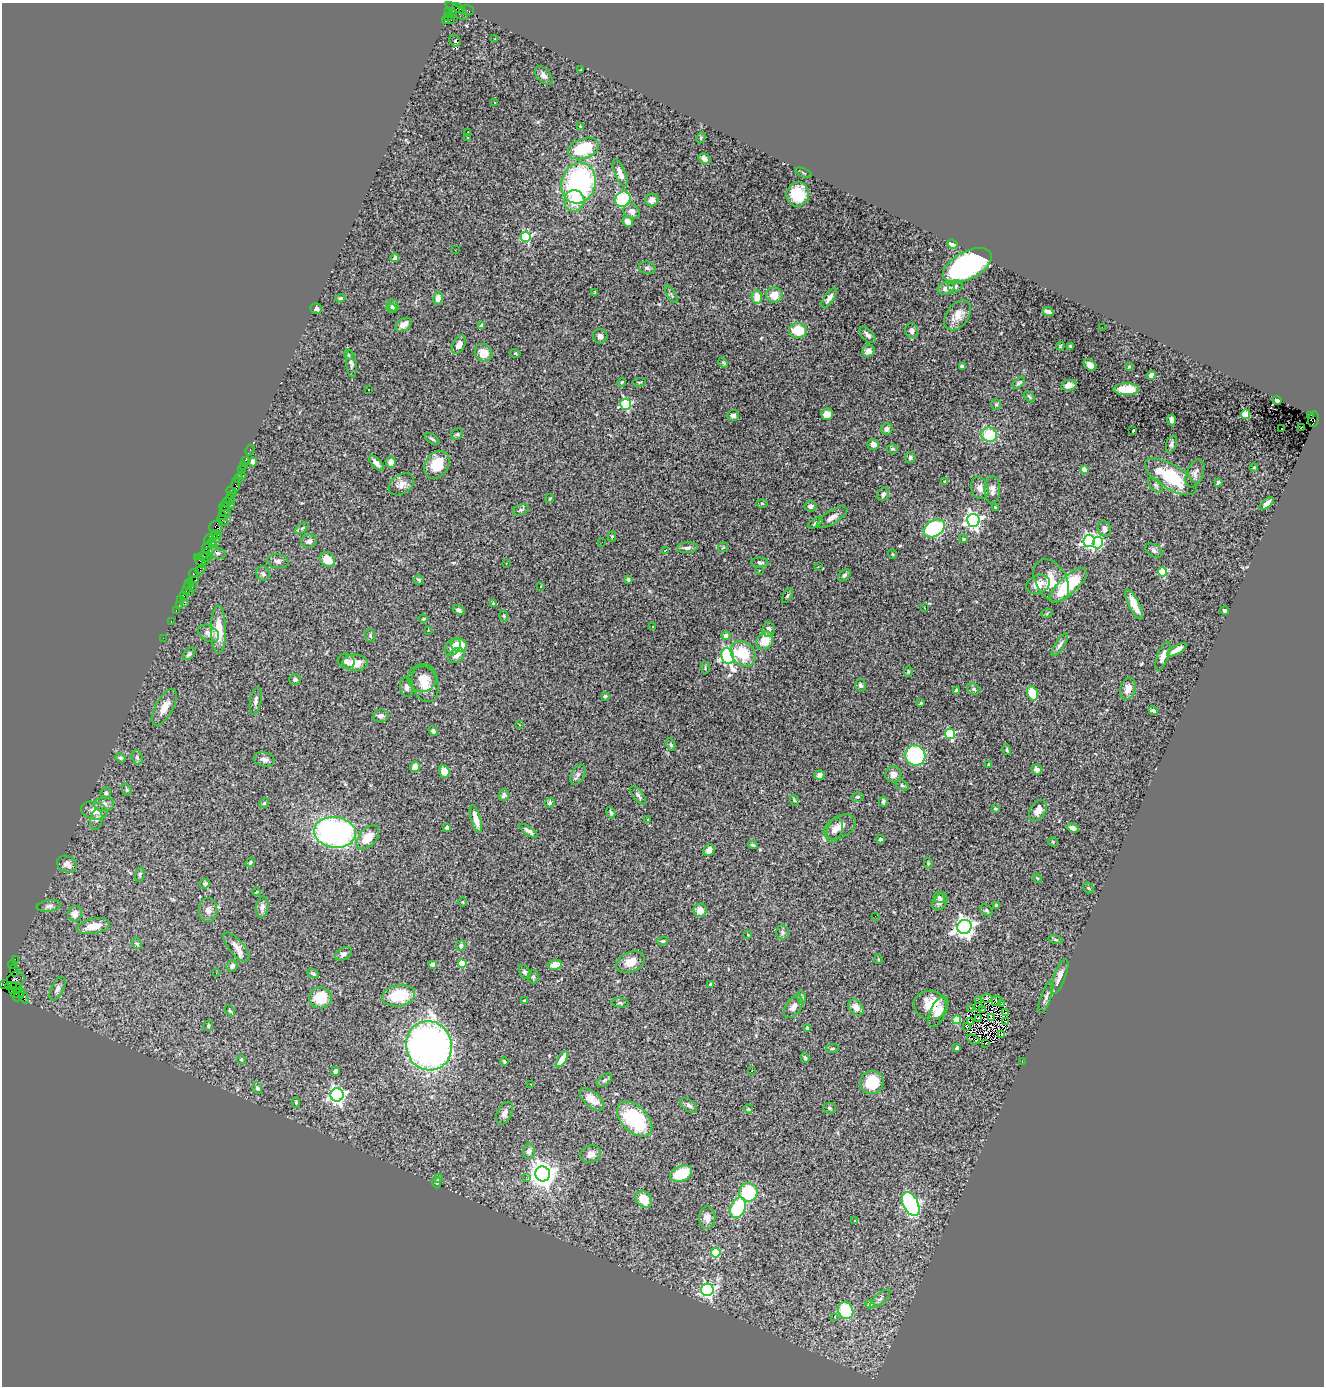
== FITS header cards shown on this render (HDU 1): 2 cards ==
NAXIS1  =                 1322
NAXIS2  =                 1384

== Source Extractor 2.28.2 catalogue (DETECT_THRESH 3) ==
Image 1322 x 1384 px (HDU 1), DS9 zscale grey, 1 PNG px = 1 image px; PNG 1326 x 1388 px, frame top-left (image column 1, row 1384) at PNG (2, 3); each listed source drawn as its Kron ellipse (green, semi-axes under 4 px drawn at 4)
Background 5.8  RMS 0.08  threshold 0.239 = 3 sigma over >= 5 px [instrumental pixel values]
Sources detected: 405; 1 with non-positive FLUX_AUTO (blend fragments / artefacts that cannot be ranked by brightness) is neither listed nor drawn; the other 404 listed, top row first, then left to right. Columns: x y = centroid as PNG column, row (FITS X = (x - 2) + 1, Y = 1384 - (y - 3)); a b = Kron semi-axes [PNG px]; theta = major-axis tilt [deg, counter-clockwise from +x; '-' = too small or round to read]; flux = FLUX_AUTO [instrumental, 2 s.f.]
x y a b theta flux
459 9 7 3 -31 660
467 10 7 5 -2 950
449 11 3 2 - 120
457 11 13 5 -38 2000
453 14 3 2 - 320
448 17 3 2 - 140
445 20 3 2 - 2200
451 20 2 2 - 78
495 39 3 2 - 7.3
455 41 6 5 - 2.2
581 70 2 2 - 3.5
544 75 11 6 -47 24
495 103 3 3 - 11
580 126 4 3 - 4.1
468 132 4 2 - 12
468 138 3 3 - 4.1
701 138 6 4 62 6.6
584 148 16 10 19 240
705 159 6 5 - 26
620 173 14 5 -68 37
803 173 9 3 -21 6.8
579 183 20 17 74 900
798 194 12 11 - 150
623 199 8 7 - 360
652 200 7 6 - 26
574 201 10 10 - 120
632 211 9 7 -35 32
628 222 5 4 - 32
526 237 5 5 - 430
952 244 5 4 - 57
455 250 2 2 - 8.7
395 258 4 4 - 14
967 265 26 13 28 1000
647 268 8 6 -8 15
955 286 7 6 - 16
946 288 8 6 12 25
595 292 4 4 - 4.5
671 294 10 4 -58 9.9
774 295 8 7 - 65
757 297 6 5 - 69
340 298 5 4 - 7
438 298 6 4 79 33
829 298 12 5 55 22
393 305 6 5 - 18
316 308 5 5 - 15
392 308 5 4 - 14
1048 312 6 4 -24 22
958 315 17 11 54 64
403 325 9 6 31 33
481 326 4 3 - 17
1102 327 2 2 - 21
798 331 9 7 -12 130
912 331 7 6 - 21
868 335 10 5 -45 20
600 336 7 7 - 23
459 345 9 6 61 34
1060 346 4 4 - 5.2
1070 346 3 2 - 6.1
868 351 6 5 - 36
483 353 9 8 - 61
515 353 5 3 - 5.1
349 355 5 3 - 5.1
723 363 5 4 - 6.6
351 364 14 5 -83 17
1090 365 7 5 -39 38
962 366 4 3 - 12
1129 367 4 3 - 5.8
1151 375 4 4 - 25
622 382 4 3 - 5
639 382 7 3 5 5
1019 383 7 4 45 11
1069 385 8 5 11 25
1126 389 12 6 0 120
369 390 3 2 - 14
1029 397 6 4 -46 7.3
1277 400 5 3 - 8.6
626 404 5 5 - 520
996 405 5 5 - 7.3
827 414 6 5 - 41
1246 414 4 4 - 190
1310 415 3 2 - 610
733 416 6 5 - 20
1314 419 8 5 81 2000
1172 420 5 4 - 24
1301 427 3 2 - 16
887 429 6 6 - 20
1281 429 3 3 - 66
1133 431 3 2 - 4.9
457 434 6 5 - 8.2
989 435 8 7 - 190
432 439 8 3 -36 9.1
873 444 6 5 - 35
1171 444 9 5 71 14
892 449 5 4 - 7.7
250 450 5 3 - 150
910 457 5 5 - 11
245 460 2 2 - 140
253 462 4 4 - 24
391 462 6 5 - 36
376 463 9 4 -47 32
243 465 2 2 - 64
437 465 15 11 56 120
1254 467 4 3 - 4.1
241 470 3 3 - 400
1084 470 4 3 - 75
1195 473 15 8 68 25
241 475 3 2 - 54
1171 477 29 12 -31 300
239 478 5 3 - 110
945 481 2 2 - 3.8
1218 482 4 3 - 15
401 484 14 9 33 37
236 485 7 3 -82 600
1156 485 9 5 -46 12
980 488 11 8 -69 35
992 490 14 7 90 30
231 492 5 3 - 700
883 494 7 5 61 18
230 495 3 2 - 350
230 499 6 3 67 650
550 499 4 2 - 4.3
226 502 4 3 - 470
762 503 6 4 -2 6.7
1267 504 9 4 40 21
232 505 3 3 - 780
811 506 6 5 - 20
224 507 5 3 - 330
995 507 4 3 - 4.7
521 510 8 5 20 12
225 512 6 5 - 930
222 515 3 2 - 680
832 517 17 6 32 36
973 520 6 6 - 1800
223 521 6 2 -33 160
815 523 8 4 34 9.8
216 527 7 6 - 2800
302 528 7 4 37 9.4
934 528 11 8 31 560
1104 529 8 6 -74 29
216 534 5 3 - 560
612 536 5 4 - 5.9
213 537 3 3 - 930
216 538 5 3 - 1100
209 539 6 3 71 1200
964 539 4 3 - 6.5
309 541 8 6 18 27
1089 541 6 5 - 1200
602 542 2 2 - 21
212 543 4 3 - 350
1098 543 6 5 - 460
207 547 6 4 53 820
723 547 5 4 - 6.8
687 548 10 5 5 16
665 550 3 2 - 4.5
1154 551 9 6 -33 16
206 552 12 3 34 1100
217 553 8 5 -18 14
892 554 5 3 - 4.4
205 558 6 2 -5 1200
327 560 8 7 - 76
200 561 7 3 -55 340
205 561 2 2 - 1300
278 561 11 7 -10 17
760 562 8 5 -5 13
506 563 3 3 - 4.3
818 566 3 2 - 3.4
201 570 5 2 - 590
759 570 3 2 - 4
1162 572 4 4 - 250
194 573 5 3 - 490
263 574 7 6 - 14
844 575 7 5 45 11
628 579 4 3 - 11
196 580 3 3 - 560
419 580 5 4 - 7.5
1051 581 23 15 -59 120
189 584 5 3 - 590
1038 584 12 8 21 71
1068 585 24 9 42 270
541 586 3 3 - 12
192 587 3 3 - 140
187 588 6 3 66 630
190 591 4 2 - 100
183 595 3 2 - 330
787 596 8 3 60 6.7
181 599 4 2 - 300
184 602 3 2 - 160
493 603 3 3 - 6.5
1134 604 16 5 -64 71
179 605 2 2 - 140
924 608 3 2 - 14
176 610 3 2 - 330
459 610 6 4 -30 17
1225 611 4 3 - 12
1047 613 6 4 20 6
504 616 5 3 - 5.7
423 619 4 4 - 5.1
171 621 3 2 - 220
653 627 3 2 - 4.7
218 630 24 7 -89 130
428 630 3 2 - 24
768 630 7 6 - 26
209 633 11 7 -30 33
370 636 7 5 -71 8.7
726 636 4 4 - 29
163 638 2 2 - 140
765 640 9 8 - 83
459 645 7 7 - 110
1060 645 13 4 56 18
453 647 10 6 53 32
1177 650 11 4 31 36
189 654 7 4 45 11
743 654 14 11 -47 170
456 656 9 6 36 32
728 656 8 6 -71 1300
1163 656 15 5 69 39
346 661 8 7 - 18
355 663 12 8 -3 67
705 668 6 2 -86 5.5
908 671 5 3 - 5.7
422 678 14 14 - 68
295 680 6 5 - 10
425 684 18 13 -71 69
860 685 6 5 - 12
406 687 10 6 -78 20
974 689 7 5 -22 11
1128 689 11 8 73 43
956 690 4 3 - 26
1032 693 7 5 -72 120
605 696 4 3 - 17
256 701 14 5 80 20
921 703 4 3 - 5
164 707 20 9 61 61
1153 711 5 4 - 11
381 716 8 6 5 17
520 725 4 3 - 4
433 731 5 4 - 10
950 734 5 5 - 450
671 745 7 4 -62 7.5
1007 750 5 3 - 7.3
915 755 10 10 - 470
137 757 7 5 -72 13
121 758 5 4 - 9.2
264 759 10 6 -13 23
989 765 4 3 - 6.1
415 767 5 4 - 64
1037 770 5 5 - 18
444 771 6 5 - 41
893 774 8 8 - 35
578 775 11 6 62 17
819 775 5 4 - 27
902 785 7 4 -29 8.8
127 790 6 4 -72 7.8
106 793 6 5 - 11
504 795 6 5 - 14
638 795 11 5 -51 14
857 797 6 4 14 7.5
794 800 5 3 - 5.7
883 802 5 3 - 11
264 803 5 4 - 6.7
550 803 5 4 - 10
104 804 10 7 6 24
995 809 4 3 - 6.7
1038 810 11 7 58 43
94 811 13 8 -13 46
611 812 6 3 -69 9.4
96 819 10 6 80 19
476 819 14 4 -73 51
648 820 4 3 - 4.8
447 827 4 3 - 22
840 827 17 10 29 52
1073 828 6 4 -17 20
835 830 13 7 71 33
528 831 11 4 -33 20
335 832 21 15 -7 1400
368 837 14 8 48 85
880 839 4 4 - 12
1053 842 5 4 - 5.7
753 845 5 3 - 7.1
709 850 6 5 - 34
250 862 5 3 - 7.3
928 863 6 4 -79 6.5
67 864 10 8 -26 31
140 874 7 4 74 10
1037 878 4 3 - 4.9
205 884 5 4 - 9.8
1088 888 6 5 - 7.8
256 892 4 3 - 3.9
939 897 6 5 - 10
463 902 5 3 - 4.5
940 902 9 6 56 24
996 905 4 4 - 5.7
49 906 12 5 8 19
262 907 11 6 81 22
208 910 12 9 89 27
700 910 7 6 - 43
987 910 7 5 -40 9.1
75 914 8 7 - 37
875 916 2 2 - 12
94 926 17 7 11 67
964 927 7 7 - 3100
782 932 7 6 - 13
748 935 3 2 - 3.4
1055 940 7 4 -10 7.8
663 941 5 4 - 8
137 944 6 4 -55 9.3
461 946 5 5 - 13
236 947 18 7 -51 40
344 954 9 6 26 18
15 959 3 2 - 170
878 959 4 4 - 5.8
630 962 15 9 23 67
12 964 4 3 - 590
432 964 4 4 - 28
462 964 4 4 - 150
555 965 7 5 16 64
232 966 6 5 - 15
15 971 6 2 -70 350
525 972 7 5 -58 12
216 973 2 2 - 8.9
313 974 6 4 -26 11
1060 976 19 6 69 41
533 977 6 5 - 10
16 980 10 8 53 2100
4 984 5 4 - 230
711 984 4 3 - 29
11 986 6 3 1 620
16 988 6 4 -27 1300
57 989 13 6 64 22
13 991 4 3 - 280
18 993 7 3 17 900
398 996 16 10 10 210
18 997 5 3 - 360
24 997 7 3 -64 650
1046 997 17 5 70 21
320 998 11 10 - 130
802 998 6 4 -73 8.4
986 998 6 3 7 0.41
524 1000 4 2 - 4.6
979 1001 2 2 - 4.3
997 1001 5 4 - 5.7
620 1003 8 4 -7 11
1002 1003 4 2 - 5.3
930 1005 16 14 -8 110
793 1007 13 7 56 32
856 1007 9 6 -48 38
978 1007 2 2 - 0.51
971 1008 3 2 - 6.5
983 1010 4 2 - 0.0052
230 1011 6 3 -53 6.5
938 1012 16 8 64 54
1006 1013 2 2 - 6
992 1017 3 2 - 7
979 1019 3 2 - 7
957 1020 4 4 - 170
971 1022 4 2 - 5.2
1006 1022 3 2 - 7.3
208 1026 5 4 - 11
966 1026 2 2 - 12
807 1028 4 3 - 20
1002 1034 3 2 - 4.6
973 1040 6 2 -27 5.6
985 1044 3 2 - 8.4
429 1046 25 23 -74 2400
832 1048 6 3 8 6.9
957 1048 4 3 - 27
805 1058 5 4 - 8.2
241 1059 4 4 - 7.6
562 1059 9 4 57 60
504 1062 4 3 - 6.6
1022 1062 2 2 - 26
335 1071 4 4 - 14
752 1071 3 2 - 5.8
604 1080 9 5 38 11
872 1082 12 11 - 170
531 1084 3 2 - 4.3
257 1088 6 4 -61 10
337 1095 6 6 - 1900
592 1099 15 7 -39 52
296 1103 5 4 - 6
689 1105 9 5 -39 14
829 1108 6 5 - 7
748 1109 5 4 - 6.4
504 1113 12 7 63 25
635 1119 21 13 -44 350
529 1151 7 6 - 21
591 1154 10 8 20 30
543 1174 7 7 - 5400
681 1174 11 7 25 180
526 1177 2 2 - 15
439 1178 4 3 - 7.2
437 1182 6 4 89 8.4
748 1192 9 9 - 280
644 1199 9 7 -52 91
911 1204 13 7 -64 1100
738 1208 10 7 65 290
707 1218 11 8 -90 38
855 1220 3 3 - 15
716 1253 4 4 - 230
707 1290 6 6 - 1100
880 1298 13 5 41 20
870 1304 4 4 - 39
846 1310 9 7 -61 270
835 1317 3 3 - 55
At the frame edge (FLAGS 8, measured only in part): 1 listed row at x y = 4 984
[1 non-positive-flux detection neither listed nor drawn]